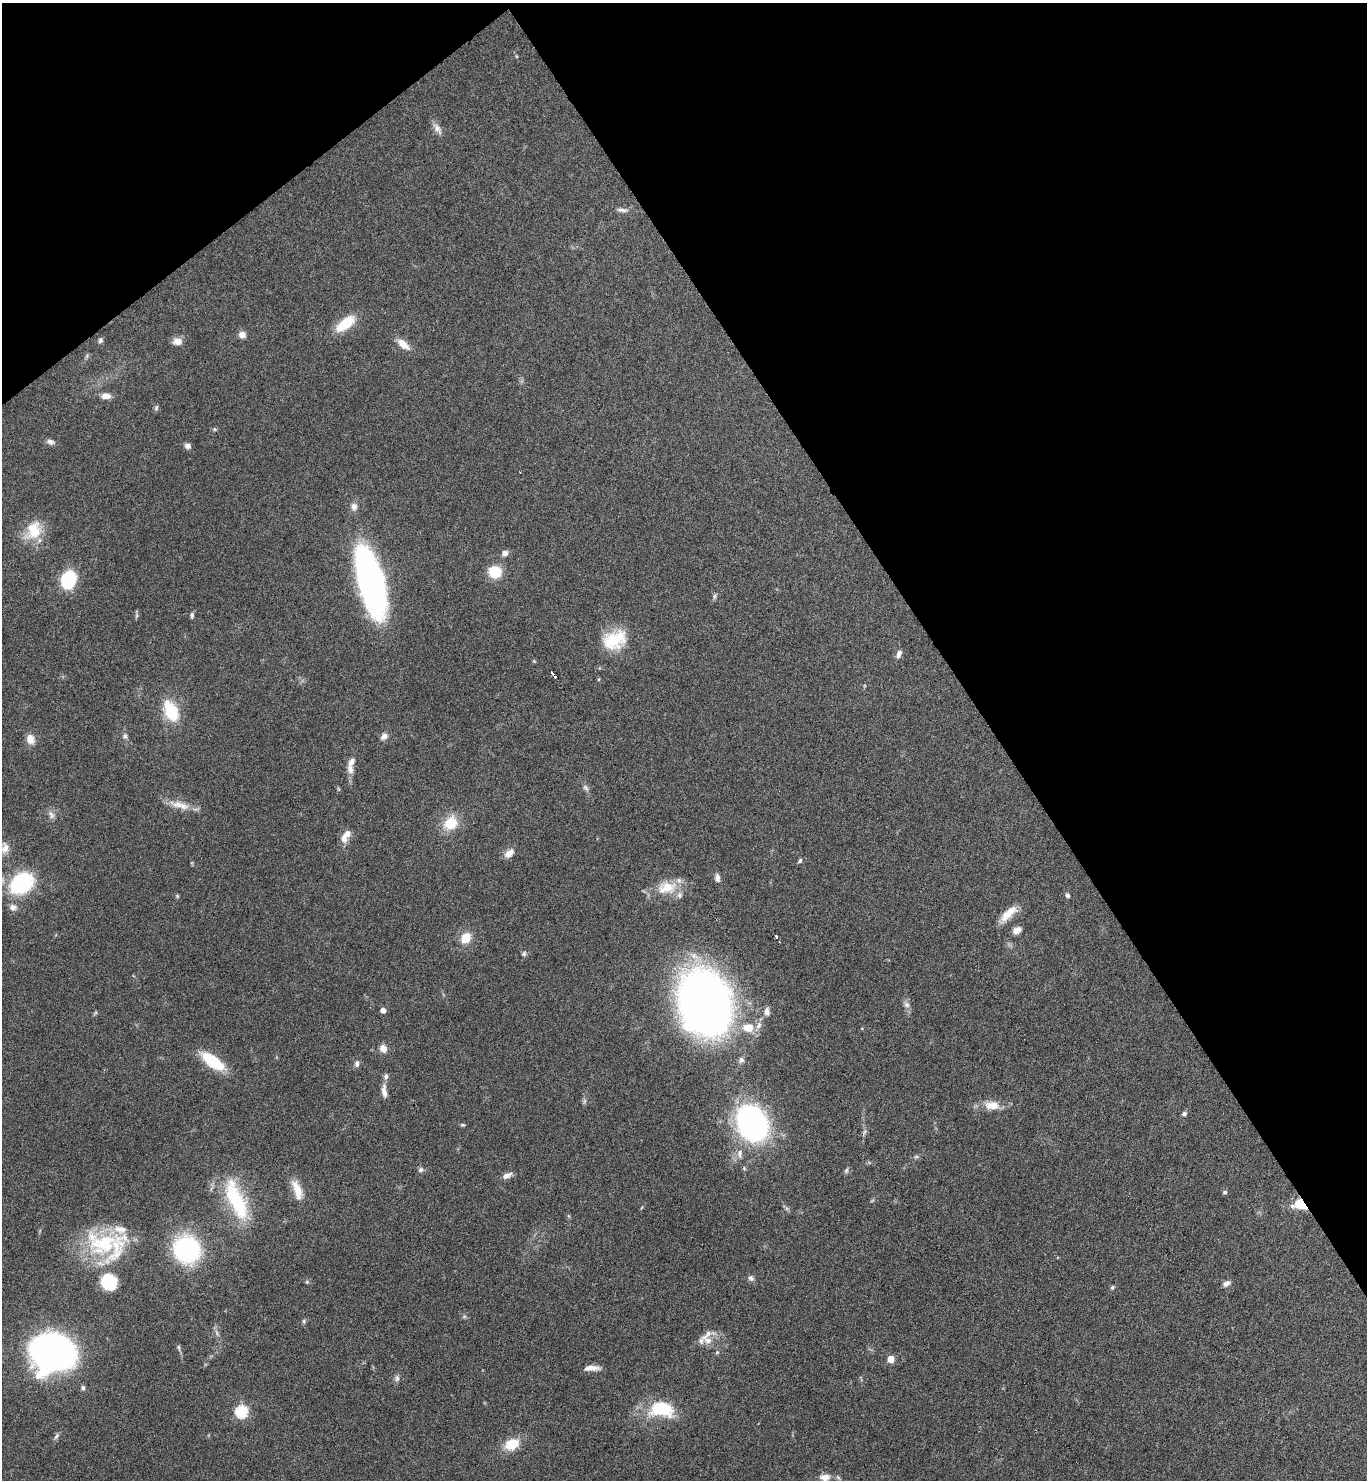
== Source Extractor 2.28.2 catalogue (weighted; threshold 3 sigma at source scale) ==
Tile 3 of 4 x 4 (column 3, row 1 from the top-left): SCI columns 2889-4253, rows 4442-5919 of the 5914 x 5919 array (HDU 1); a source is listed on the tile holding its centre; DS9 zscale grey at full resolution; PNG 1369 x 1482 px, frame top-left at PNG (2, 3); no overlay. Shown black and unused: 33% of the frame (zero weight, under 3 of 6 exposures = <1% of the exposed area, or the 3 px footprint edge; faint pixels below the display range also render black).
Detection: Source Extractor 2.28.2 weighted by HDU 2 'WHT'; one run over the whole footprint, this tile lists its part. Background 0.0645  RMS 0.0039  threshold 0.0161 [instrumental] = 3 sigma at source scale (4.09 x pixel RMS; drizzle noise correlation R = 1.36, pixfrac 0.8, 0.05/0.05 arcsec/px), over >= 5 px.
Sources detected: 113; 3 too faint to see at this stretch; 1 cosmic-ray / hot-pixel residue — not listed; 9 inside a brighter listed object's ellipse — not listed separately; the other 100 listed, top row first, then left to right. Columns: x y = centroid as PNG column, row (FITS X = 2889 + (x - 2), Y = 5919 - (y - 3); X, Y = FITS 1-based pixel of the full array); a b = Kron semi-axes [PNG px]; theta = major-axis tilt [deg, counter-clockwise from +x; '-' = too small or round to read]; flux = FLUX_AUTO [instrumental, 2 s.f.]
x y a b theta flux
516 56 5 3 - 0.38
437 128 18 8 -57 2.4
622 210 16 6 -3 1.8
345 324 26 11 37 10
242 335 9 8 - 2.2
100 340 7 6 - 0.91
177 342 11 8 -1 2.9
403 344 17 8 -39 4.5
106 396 12 7 -4 2.6
156 408 9 5 80 0.74
214 429 7 5 20 0.57
50 442 11 7 -20 1.6
187 446 7 6 - 1.5
354 506 11 9 -88 2.1
33 531 26 20 55 11
505 553 8 7 - 1.8
495 572 12 11 - 11
68 580 13 10 73 26
371 582 48 17 -75 160
715 596 8 5 74 0.82
136 614 12 3 -86 0.61
192 615 7 5 88 0.92
614 640 31 22 23 15
899 654 11 6 70 1.8
534 661 4 4 - 0.37
554 675 6 3 -53 9
599 679 5 3 - 0.34
171 711 25 14 -65 15
125 736 7 7 - 1
384 736 10 8 44 1.8
30 739 14 11 -69 3.1
350 769 12 8 -75 2.4
586 788 10 6 -52 1.2
181 805 29 10 -14 5.5
51 814 12 8 -61 1.8
450 823 17 14 47 9.7
344 838 12 8 -79 2.8
5 848 16 12 88 3.6
509 853 13 8 41 2.9
800 861 6 5 - 0.7
717 878 10 6 -82 1.6
21 883 22 16 37 37
667 887 30 18 11 9.7
1067 895 6 5 - 0.81
177 896 6 5 - 0.48
13 907 10 8 -14 2
1008 914 26 9 43 5.8
1017 930 10 7 32 2.5
776 937 3 3 - 1
466 938 10 9 - 6.8
524 954 6 6 - 0.82
704 1003 39 29 -72 480
906 1004 11 7 -50 1.6
383 1010 5 5 - 2.1
767 1012 10 7 -86 2
95 1013 7 4 45 0.5
748 1028 13 10 5 6.7
383 1048 9 7 -66 2.9
741 1060 7 7 - 1.3
213 1061 25 10 -36 17
357 1064 9 6 79 1.3
384 1091 18 6 -85 2.6
992 1105 21 11 -4 5.6
1184 1114 7 5 26 0.87
752 1123 30 23 -62 110
463 1125 6 4 -1 0.52
740 1154 15 8 -87 2.8
916 1157 6 4 1 0.66
744 1168 6 5 - 0.58
420 1170 7 7 - 1
846 1170 8 5 73 0.82
507 1175 12 7 24 2.2
297 1190 26 10 -67 6.3
1225 1192 6 6 - 0.71
236 1200 58 20 -67 27
872 1201 6 3 20 0.46
1300 1204 13 9 -12 10
641 1208 6 3 70 0.37
104 1243 55 35 -2 35
187 1249 25 23 -44 53
751 1278 8 7 - 1.3
109 1282 17 15 -52 17
307 1282 5 5 - 0.54
1226 1283 10 7 26 1.7
1112 1287 6 5 - 0.62
464 1317 6 4 20 0.57
304 1321 7 5 79 0.65
708 1340 14 11 -10 3.9
178 1347 9 5 -77 0.83
54 1352 29 24 -11 250
717 1352 5 5 - 0.55
891 1359 5 5 - 6.3
592 1368 18 6 1 3
397 1378 10 6 -84 1.1
83 1388 7 6 - 0.87
660 1409 21 13 -6 25
241 1412 6 6 - 41
56 1436 10 5 57 1
512 1444 15 11 22 9.2
825 1477 14 9 0 3.1
Overlapping masked pixels (flux is a lower limit): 2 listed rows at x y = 554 675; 1300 1204
Isophote crosses this tile's border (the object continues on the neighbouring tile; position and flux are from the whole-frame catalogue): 2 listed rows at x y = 5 848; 825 1477